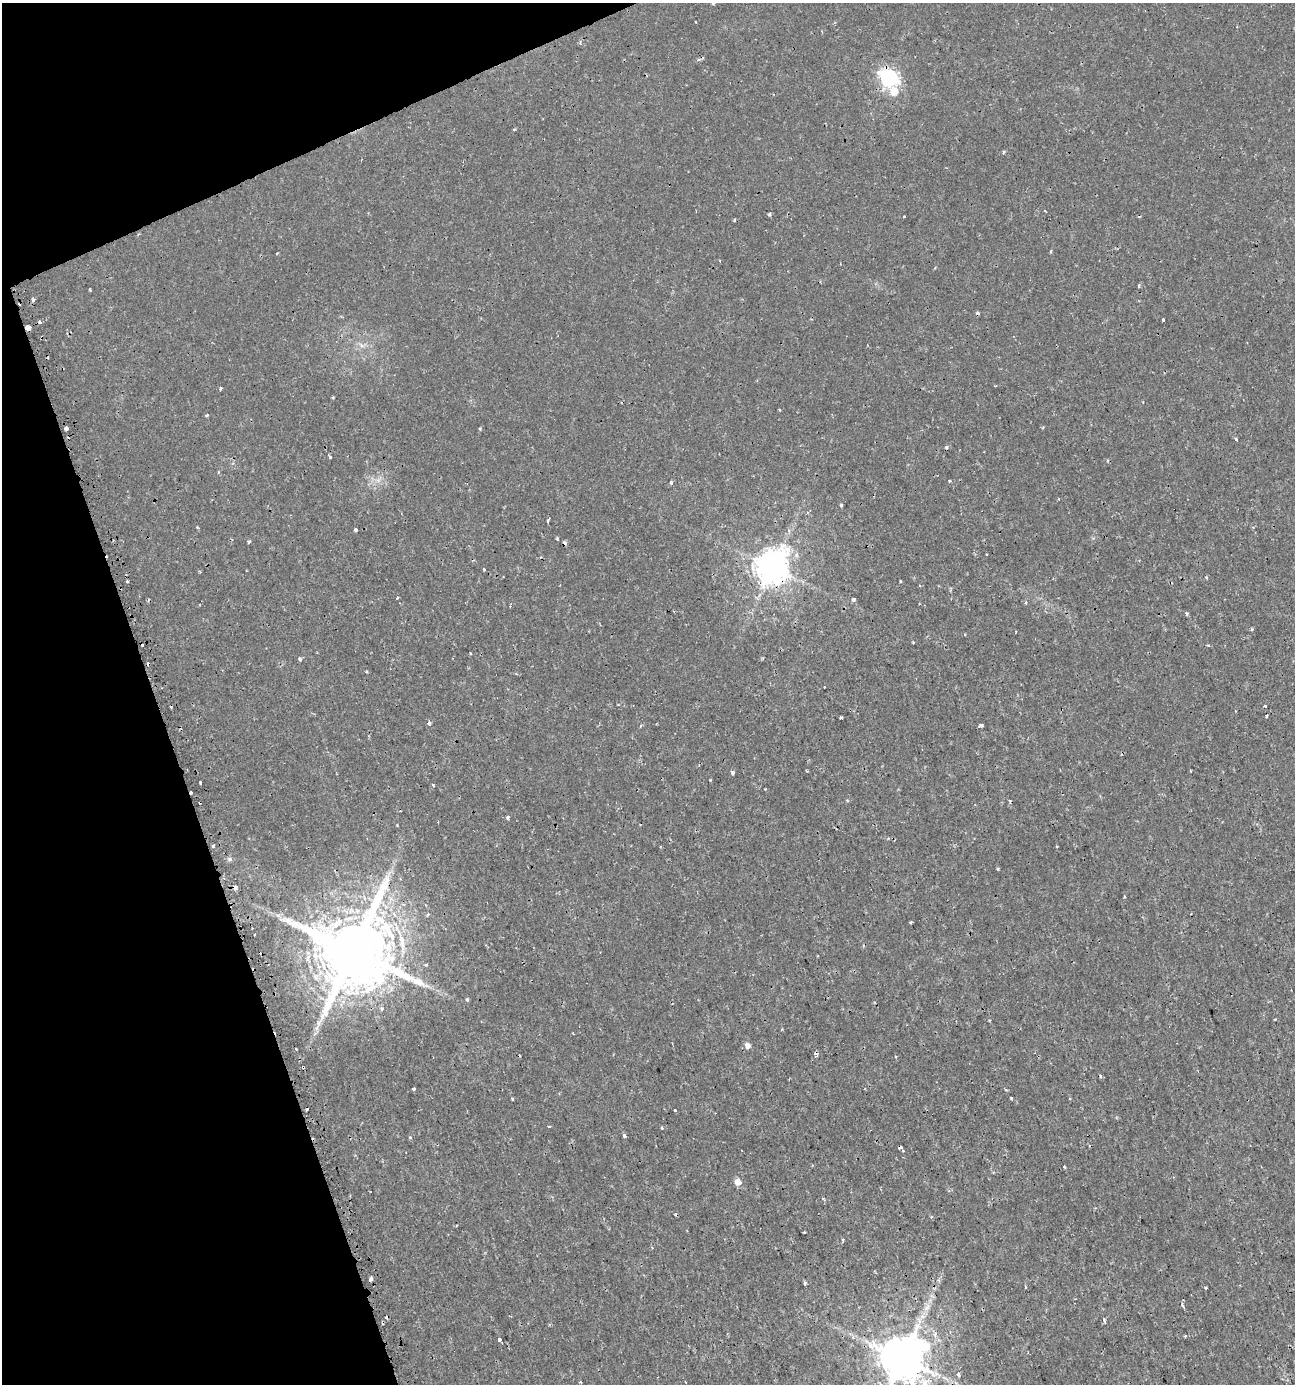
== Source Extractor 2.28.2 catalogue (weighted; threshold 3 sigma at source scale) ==
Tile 5 of 4 x 4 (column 1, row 2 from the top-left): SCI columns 136-1428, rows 2772-4153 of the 5403 x 5550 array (HDU 1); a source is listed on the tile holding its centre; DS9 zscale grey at full resolution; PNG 1297 x 1386 px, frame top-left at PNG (2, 3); no overlay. Shown black and unused: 18% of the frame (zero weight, under 2 of 3 exposures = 1% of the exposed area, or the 3 px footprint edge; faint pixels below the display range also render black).
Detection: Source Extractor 2.28.2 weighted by HDU 2 'WHT'; one run over the whole footprint, this tile lists its part. Background 0.00179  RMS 0.0012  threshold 0.00521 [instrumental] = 3 sigma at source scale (4.5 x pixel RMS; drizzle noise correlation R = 1.50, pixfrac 1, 0.0396/0.0396 arcsec/px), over >= 5 px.
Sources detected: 121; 18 cosmic-ray / hot-pixel residue — not listed; the other 103 listed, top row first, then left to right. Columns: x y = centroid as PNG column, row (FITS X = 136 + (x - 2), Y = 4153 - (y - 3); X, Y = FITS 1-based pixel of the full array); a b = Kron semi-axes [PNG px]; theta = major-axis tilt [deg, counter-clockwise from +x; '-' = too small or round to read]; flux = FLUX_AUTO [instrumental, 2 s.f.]
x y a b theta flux
713 3 4 3 - 0.12
695 22 3 3 - 0.16
699 60 7 3 11 0.21
888 78 8 7 - 39
894 91 7 6 - 2.3
514 129 4 3 - 0.13
1003 152 4 3 - 0.16
769 214 5 3 - 0.18
904 216 3 2 - 0.098
734 220 4 3 - 0.14
277 253 4 2 - 0.089
90 290 3 2 - 0.11
33 300 3 3 - 1.6
1163 320 3 3 - 0.24
28 327 4 4 - 5.5
362 345 8 5 -30 0.39
220 388 4 3 - 0.15
332 397 4 3 - 0.12
207 415 3 3 - 0.25
66 428 4 3 - 0.84
480 428 4 3 - 0.15
1236 439 5 3 - 0.13
946 447 5 3 - 0.21
330 457 4 3 - 0.19
218 472 4 3 - 0.1
378 480 6 6 - 0.35
949 481 4 3 - 0.15
671 482 3 3 - 0.65
841 505 3 3 - 0.22
548 521 7 3 82 0.15
356 530 3 3 - 0.62
557 539 4 3 - 0.13
249 542 4 3 - 0.28
564 543 4 4 - 0.59
772 567 10 10 - 240
484 569 3 3 - 0.15
900 581 3 2 - 0.14
127 582 3 3 - 0.16
397 598 3 3 - 0.33
853 599 4 4 - 0.27
1187 613 4 4 - 0.2
1252 629 5 3 - 0.11
913 642 3 3 - 0.11
1208 645 4 3 - 0.13
470 653 3 2 - 0.08
300 659 4 3 - 0.33
366 672 4 3 - 0.13
1265 706 3 3 - 0.35
1266 716 3 3 - 0.32
841 718 4 2 - 0.14
429 723 4 3 - 0.76
640 726 5 3 - 0.098
981 726 4 3 - 0.4
732 772 4 4 - 0.23
710 780 3 2 - 0.099
200 783 3 2 - 0.2
433 784 4 3 - 0.16
191 792 3 2 - 0.36
847 800 4 4 - 0.13
508 817 4 3 - 0.29
213 846 3 3 - 0.17
1057 846 3 2 - 0.13
230 859 5 5 - 0.23
997 869 5 3 - 0.12
235 887 4 4 - 0.44
428 915 5 3 - 0.14
353 951 20 19 - 1400
426 965 6 3 -1 0.16
467 999 3 3 - 0.29
382 1009 5 4 - 0.34
1275 1019 3 2 - 0.13
316 1028 7 5 44 0.3
782 1029 3 3 - 0.11
573 1033 3 2 - 0.12
747 1045 6 6 - 0.64
296 1049 3 3 - 0.093
303 1067 3 3 - 0.59
413 1089 3 3 - 0.18
1011 1098 3 3 - 0.42
307 1109 3 3 - 0.38
675 1110 3 3 - 0.55
549 1126 4 2 - 0.15
662 1128 4 3 - 0.11
624 1136 3 3 - 0.43
410 1137 4 4 - 0.1
900 1147 4 3 - 0.45
1064 1166 3 2 - 0.18
738 1182 6 6 - 1
456 1226 4 3 - 0.098
804 1232 2 2 - 0.12
843 1239 5 3 - 0.1
370 1280 5 3 - 0.45
805 1283 3 3 - 0.27
1025 1287 3 2 - 0.15
1206 1288 3 3 - 0.13
1182 1305 5 3 - 0.15
927 1307 13 6 53 0.8
1104 1320 7 3 -77 0.18
499 1340 3 3 - 0.89
902 1358 13 13 - 550
958 1375 5 4 - 0.31
580 1382 3 3 - 0.11
925 1382 13 9 -12 1.4
Overlapping masked pixels (flux is a lower limit): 9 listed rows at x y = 888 78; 28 327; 564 543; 772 567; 191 792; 235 887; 353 951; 303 1067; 900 1147
Isophote crosses this tile's border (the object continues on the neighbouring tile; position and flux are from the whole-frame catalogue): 2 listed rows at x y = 713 3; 902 1358
Unlisted compact peaks at least as high as the median listed source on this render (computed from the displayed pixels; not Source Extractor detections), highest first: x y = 512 1099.